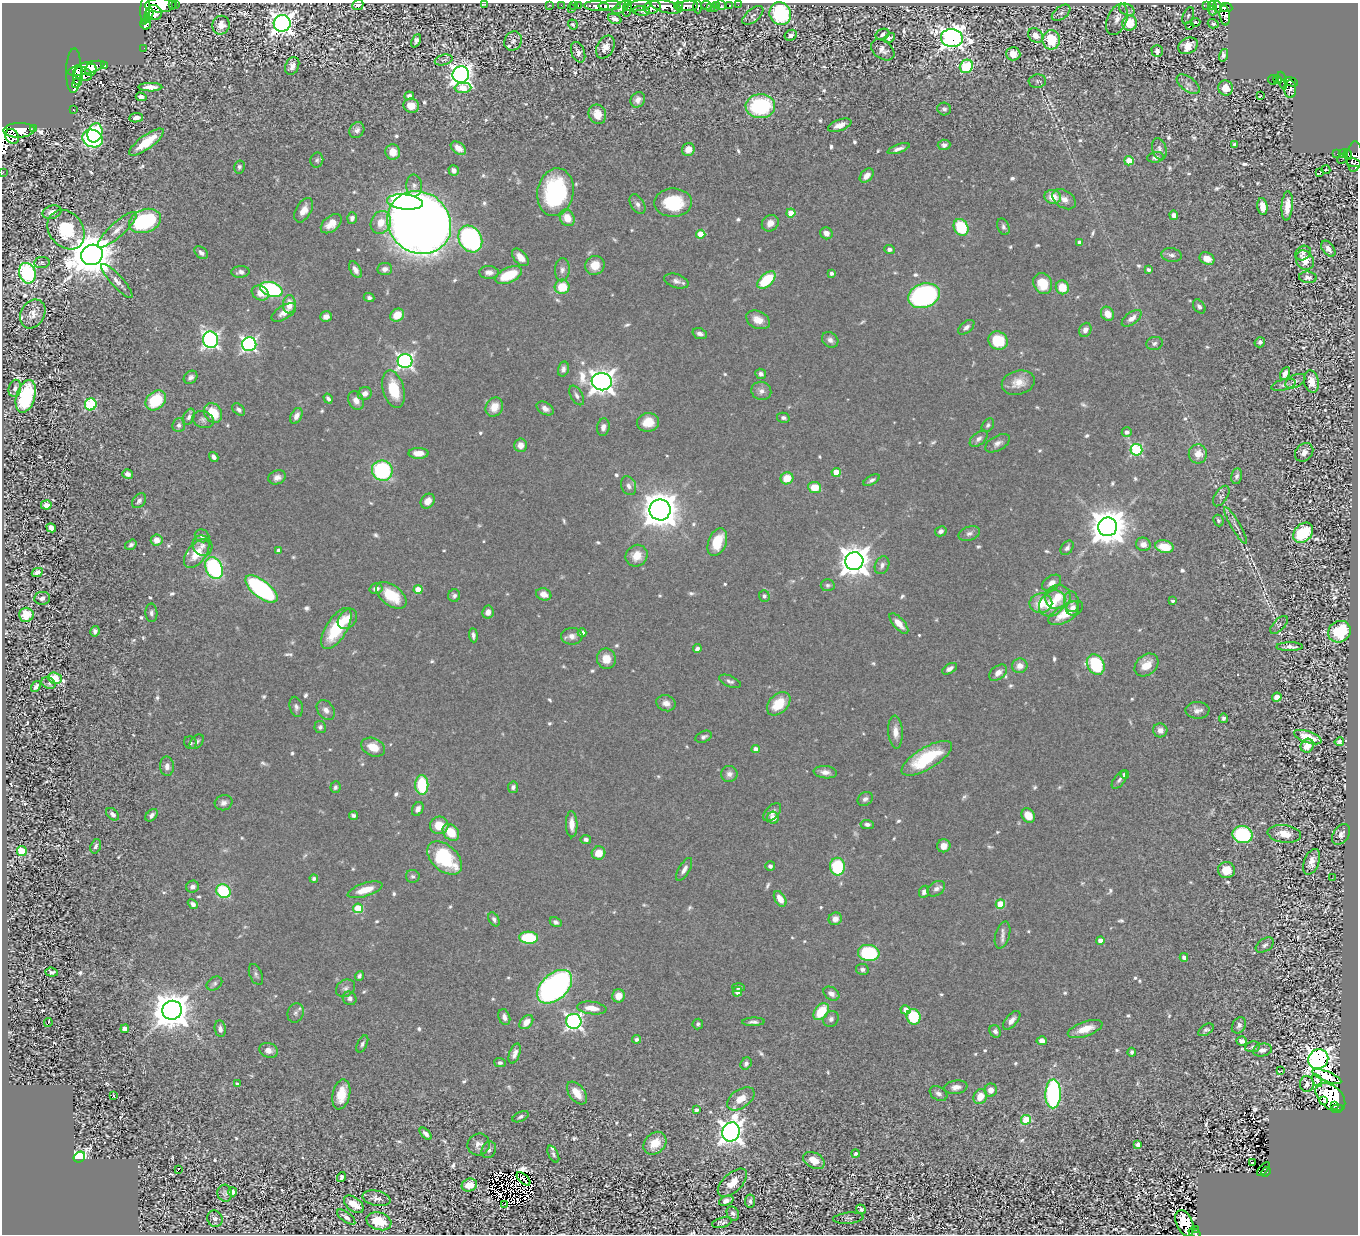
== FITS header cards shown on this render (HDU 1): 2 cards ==
NAXIS1  =                 1356
NAXIS2  =                 1232

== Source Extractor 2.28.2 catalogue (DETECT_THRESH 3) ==
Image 1356 x 1232 px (HDU 1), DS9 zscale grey, 1 PNG px = 1 image px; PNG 1360 x 1236 px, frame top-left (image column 1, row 1232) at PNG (2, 3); each listed source drawn as its Kron ellipse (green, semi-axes under 4 px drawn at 4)
Background 0.626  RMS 0.023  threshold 0.0676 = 3 sigma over >= 5 px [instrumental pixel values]
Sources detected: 945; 17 with non-positive FLUX_AUTO (blend fragments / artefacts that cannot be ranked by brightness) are neither listed nor drawn; of the other 928, the 500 brightest by FLUX_AUTO listed and drawn (428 fainter detections omitted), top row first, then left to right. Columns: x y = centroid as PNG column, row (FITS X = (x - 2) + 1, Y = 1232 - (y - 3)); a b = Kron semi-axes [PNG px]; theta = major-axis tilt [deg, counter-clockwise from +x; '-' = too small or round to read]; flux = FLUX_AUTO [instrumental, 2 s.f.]
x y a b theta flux
172 3 2 2 - 13
176 3 2 2 - 40
485 4 3 2 - 39
160 5 15 7 1 1800
358 5 6 5 - 16
549 5 2 2 - 11
561 5 3 2 - 8.7
578 5 3 2 - 24
707 5 5 3 - 120
717 5 3 2 - 44
721 5 5 5 - 12
729 5 3 2 - 4.3
738 5 2 2 - 6.1
1206 5 3 2 - 14
1212 5 4 3 - 120
574 6 4 3 - 43
596 6 12 5 -3 1400
610 6 11 4 4 1000
638 6 14 5 10 290
679 6 5 3 - 470
687 6 11 5 6 910
652 7 8 6 12 700
666 7 16 6 -13 1500
698 7 6 3 -88 130
711 7 3 3 - 9.7
1218 7 6 3 -68 90
1226 7 6 4 -6 450
621 8 9 5 31 390
714 8 4 3 - 20
145 9 16 4 87 1500
571 9 3 2 - 40
627 9 8 3 83 260
1127 10 8 5 -25 5.1
641 11 8 4 -7 220
1213 11 5 2 - 6.7
154 12 8 7 - 460
1061 13 11 6 38 5.4
149 14 7 3 72 460
780 14 11 10 - 180
753 15 12 6 39 4.6
1225 15 10 5 -83 170
1188 16 9 5 65 3.8
615 19 7 5 -20 7.4
1117 19 16 9 68 15
148 20 4 3 - 83
1195 22 5 3 - 10
282 23 8 8 - 1300
1130 23 8 7 - 38
146 24 5 5 - 330
573 24 5 4 - 4.5
1213 24 5 4 - 3.7
221 25 9 8 - 14
1190 26 3 3 - 20
882 34 7 5 25 5.9
791 35 6 5 - 7.5
1035 35 8 6 -44 12
889 38 6 4 34 3.8
952 38 11 9 -7 1400
1051 40 9 8 - 54
416 41 7 4 66 5.9
513 41 10 8 61 6.9
1188 46 10 7 29 20
605 47 12 8 62 17
144 48 2 2 - 11
883 50 13 9 -36 8.9
1157 51 6 5 - 7.7
578 52 11 6 -68 7.8
1013 54 7 6 - 16
1223 55 6 4 74 4.7
444 60 9 5 14 5
105 65 4 3 - 140
292 66 9 6 65 8.8
966 66 7 6 - 71
86 68 19 5 15 2300
91 70 6 5 - 1100
74 71 22 7 89 2500
83 74 9 6 -19 900
461 75 8 8 - 1100
78 76 9 4 79 740
1277 79 4 4 - 74
1272 80 5 2 - 23
1037 81 9 6 4 3.8
1282 81 9 4 -74 120
1291 82 8 4 -16 220
77 83 5 4 - 190
1188 84 13 7 -37 7.5
150 87 12 4 -1 12
463 88 8 5 5 28
1226 88 7 7 - 20
1290 89 9 6 -89 160
409 96 4 4 - 6.9
1261 96 4 3 - 8.9
141 97 5 4 - 5.7
638 100 8 7 - 8.5
411 106 8 7 - 16
760 106 15 12 1 160
944 109 7 6 - 4.5
73 110 2 2 - 6.4
597 114 10 8 -68 24
136 118 7 4 8 7.6
840 125 12 5 20 13
34 128 3 3 - 47
19 130 15 7 2 2200
357 130 8 7 - 6.2
95 133 10 7 74 87
12 136 8 6 -57 730
93 139 10 8 -24 240
146 142 21 7 36 44
1235 144 4 3 - 3.6
944 145 6 5 - 6.7
458 148 9 5 -37 14
688 149 6 6 - 17
898 149 11 4 19 7
1159 149 11 7 -76 6.7
393 152 7 7 - 18
1337 153 3 2 - 8.5
1342 153 4 3 - 91
1348 154 5 3 - 140
1354 156 15 7 86 220
1156 157 8 5 7 6
1342 159 5 2 - 3.7
317 160 7 6 - 3.7
1129 161 5 4 - 45
1353 162 7 4 -16 42
239 167 6 5 - 4.1
454 170 5 5 - 6.3
1326 170 4 3 - 7.5
1320 172 3 3 - 11
2 173 2 2 - 7.6
867 176 8 5 47 11
414 186 11 8 89 6.8
555 192 24 18 80 190
1053 197 8 7 - 24
1064 199 13 8 -33 11
405 202 18 7 -6 200
673 203 19 14 1 73
637 204 10 6 -58 6.2
1262 206 8 5 -81 16
1287 206 15 5 86 20
304 210 13 7 60 15
52 212 10 6 16 9.9
791 213 4 4 - 28
1174 215 5 4 - 7.7
352 218 6 5 - 5.6
567 218 8 7 - 21
145 221 16 11 20 190
381 222 12 10 65 24
419 223 33 30 -41 3200
770 223 9 7 42 13
331 224 12 7 40 18
961 227 9 7 -62 72
1003 227 9 5 -69 4.8
66 230 21 17 -52 94
117 230 25 7 42 18
826 233 6 5 - 8.7
701 234 4 4 - 36
470 239 14 11 -60 270
1080 243 4 4 - 10
889 249 5 4 - 4.7
1328 249 9 5 -52 8.6
201 253 8 5 -40 6.6
1303 253 8 6 37 5.9
92 255 11 10 - 7100
1172 255 10 7 -10 6.5
520 257 10 6 -48 14
1207 259 8 6 -26 15
1305 260 10 8 -60 22
42 263 8 5 6 3.6
595 265 10 9 - 23
385 269 7 6 - 6
355 270 9 5 -59 7.8
562 270 11 7 87 7.3
1148 270 4 4 - 4.6
240 272 9 5 3 6.3
489 272 10 6 -2 8.2
27 273 10 8 -71 200
832 273 4 4 - 4.8
509 275 14 7 24 55
1308 277 9 5 -6 5.5
766 280 11 6 43 71
117 281 22 6 -47 11
676 281 12 7 -16 7.7
1043 283 11 9 -60 37
562 287 7 7 - 37
1062 287 7 6 - 30
271 289 12 7 -17 160
260 293 9 7 -29 15
924 296 16 12 19 360
369 298 5 4 - 4.1
289 304 9 6 89 21
1199 306 8 5 -56 4.6
284 312 14 6 31 11
33 314 15 11 59 13
1107 314 7 6 - 18
397 315 7 6 - 27
326 317 6 5 - 7.7
1132 318 11 6 36 9.9
758 320 12 8 -24 18
966 327 9 5 40 6.2
1085 330 7 6 - 7.5
700 334 7 5 -20 6.2
211 340 8 7 - 500
830 340 9 7 -36 7
998 341 10 9 - 59
1260 342 5 5 - 5.2
1154 343 8 6 11 4.9
249 344 7 7 - 440
405 361 7 7 - 470
563 369 7 5 75 5.4
1285 373 7 4 62 9.4
761 374 5 5 - 5.1
191 377 7 6 - 5.4
1295 381 11 6 27 6.5
1311 381 11 7 -80 18
602 382 10 8 -7 1500
1018 383 17 12 14 22
1283 385 12 5 15 5
15 388 9 6 77 6.6
394 389 19 10 -74 52
761 391 10 9 - 9
365 394 7 6 - 9
577 395 11 5 -60 5.8
26 396 17 9 73 170
328 399 5 4 - 3.9
156 400 11 8 42 72
356 401 9 7 -62 11
91 404 6 5 - 160
494 407 10 8 60 20
545 408 9 6 -30 8.1
239 409 7 5 -42 4.4
213 413 11 8 -56 40
296 416 8 5 62 8.9
189 417 8 5 64 5.1
783 418 6 5 - 4.3
203 420 11 8 -17 6.2
648 422 11 9 10 27
179 425 7 6 - 5.6
988 425 7 5 52 4
603 427 9 6 80 7.1
1127 432 5 4 - 6.6
979 439 10 6 39 6.4
998 443 13 7 28 8.2
520 445 7 6 - 12
1136 450 6 6 - 170
1304 452 10 8 46 10
418 453 10 5 0 18
1198 454 9 9 - 19
214 457 5 3 - 5.7
382 471 10 10 - 170
836 472 4 4 - 31
128 474 5 4 - 7.8
1237 476 8 5 80 5.1
277 477 9 7 19 8.7
787 478 6 6 - 30
872 480 9 4 28 4.8
629 486 10 7 -67 7.3
815 487 6 5 - 31
1221 496 11 6 56 5.5
139 501 8 6 50 5.3
428 501 8 6 52 14
46 505 5 4 - 8.4
660 510 10 10 - 3000
1218 520 6 5 - 3.6
1236 526 21 4 -60 8.4
1108 527 9 9 - 4000
51 528 5 4 - 13
941 531 6 5 - 6.2
969 533 11 7 16 6.3
1303 533 11 8 46 92
202 536 7 6 - 4.7
157 540 6 5 - 14
717 542 15 9 68 45
1143 544 7 6 - 11
131 545 6 4 34 4.1
202 546 11 9 -51 9.7
1164 547 9 6 -12 36
1067 548 8 5 52 5.3
279 551 4 4 - 8
197 553 17 9 52 37
637 556 11 10 - 23
854 561 9 9 - 2400
882 565 9 6 64 6.3
214 568 11 8 -65 190
37 572 6 4 28 8.6
1051 583 11 6 33 9
828 585 7 6 - 3.7
261 589 19 8 -38 280
376 589 6 5 - 7.3
418 590 4 4 - 34
544 594 8 6 -20 12
391 595 17 10 -37 52
454 596 6 6 - 4.3
764 596 6 5 - 3.8
1058 597 13 12 - 28
42 598 8 6 6 8.5
1173 601 3 3 - 4.7
1071 602 10 7 -83 6.6
1041 603 11 10 - 33
1052 603 14 11 44 35
1073 608 7 6 - 9.2
488 612 6 5 - 9.5
151 613 9 6 -88 4.5
1066 613 19 8 30 37
26 615 7 7 - 29
347 619 11 8 50 18
899 623 13 5 -48 15
1279 625 11 5 44 4.3
336 629 23 10 58 73
95 631 5 4 - 5.2
1339 632 12 10 35 86
582 633 4 4 - 11
473 635 7 4 -85 4.8
572 636 10 8 1 9.4
1290 647 13 4 1 6.3
697 649 4 4 - 5.9
606 659 10 9 - 19
1096 665 11 8 -59 120
1146 665 13 10 40 24
1020 666 8 7 - 13
950 669 8 4 30 6.8
998 673 10 6 38 10
55 678 7 5 -22 100
730 681 11 5 -22 5
48 683 7 5 -25 6.1
36 687 6 4 55 5.7
1277 697 5 4 - 28
666 703 10 8 -20 11
779 704 14 9 44 42
296 707 10 6 -77 5.4
326 710 11 8 -52 8.8
1197 710 12 8 -2 8.8
1223 718 4 4 - 4.2
320 727 6 6 - 4.5
1160 730 7 7 - 10
895 732 16 7 -87 15
704 737 8 5 24 4.8
1308 737 14 5 -20 28
197 742 8 5 48 4.8
1339 742 5 4 - 9
190 743 6 6 - 3.9
1307 746 7 6 - 19
373 747 12 9 -24 24
756 749 4 4 - 7.8
927 758 29 11 31 97
167 766 10 7 -87 8.3
825 772 11 6 -6 9.5
729 774 8 8 - 7.6
1125 775 4 4 - 6.7
1119 780 10 5 54 5.1
422 785 10 6 -88 76
335 787 6 5 - 3.7
513 787 6 5 - 4.9
865 799 8 6 34 5.5
224 803 9 7 15 7.2
418 809 7 5 61 6.5
772 812 11 6 47 7.1
113 814 7 5 -43 6.4
152 815 7 5 48 5.3
354 816 4 4 - 4.4
1028 816 7 6 - 22
773 818 6 6 - 14
572 824 13 5 -89 15
867 824 7 4 -7 4.8
439 825 9 9 - 27
451 832 9 7 -47 34
1284 834 17 8 -7 21
1341 834 11 7 55 8.3
1243 835 10 8 -12 150
586 839 5 4 - 4.5
96 846 7 5 72 5
944 846 6 6 - 11
22 851 5 5 - 84
599 853 7 6 - 22
445 858 20 13 -42 110
1312 862 13 7 69 14
770 866 5 5 - 3.8
837 867 9 7 -88 84
684 869 13 5 60 8.2
1226 870 8 8 - 26
413 876 7 6 - 3.7
314 878 4 4 - 3.8
1332 878 2 2 - 3.6
193 887 6 6 - 7.4
936 889 9 7 33 6.7
365 890 18 6 17 28
223 891 7 6 - 100
924 892 6 5 - 6.9
780 899 8 5 -59 19
193 904 5 4 - 6
1000 904 4 4 - 59
358 908 5 4 - 67
494 919 7 5 -59 4.5
835 919 7 6 - 11
556 922 6 4 -29 4.9
1002 935 14 7 74 8.7
529 938 9 6 -4 81
1100 940 4 4 - 11
1265 945 10 6 33 5
869 953 11 8 -6 120
1184 957 4 4 - 6.4
862 969 6 5 - 4.4
51 972 6 4 -6 3.9
256 974 11 6 -67 4.7
359 976 5 4 - 4
214 983 8 6 34 4.2
555 987 20 13 42 490
739 987 6 4 -3 3.9
345 988 10 8 32 6.3
737 992 5 4 - 12
831 994 8 6 -33 7.3
618 996 6 6 - 18
350 998 7 6 - 4.7
592 1008 15 6 -7 20
172 1010 10 9 - 4300
905 1010 5 4 - 12
821 1012 9 6 53 49
296 1013 10 8 73 6
504 1017 8 5 -72 7.2
914 1017 8 7 - 67
831 1019 8 7 - 5.5
1012 1020 11 6 49 9.2
574 1021 7 7 - 540
526 1022 8 5 47 15
753 1022 11 4 2 5.2
48 1023 4 2 - 23
698 1024 5 5 - 3.6
1239 1025 9 6 57 7
125 1029 4 4 - 17
220 1029 8 5 -81 7.2
1085 1029 18 7 19 26
1206 1030 8 5 33 3.8
995 1031 6 5 - 5.4
636 1039 4 4 - 3.9
1042 1041 5 4 - 9.4
1241 1041 5 4 - 7.9
362 1044 9 5 64 4.5
1253 1047 7 5 10 4.1
268 1050 9 7 -19 10
1262 1050 10 6 11 8.5
1132 1052 4 3 - 3.8
515 1053 10 5 71 8.9
1318 1059 10 9 - 1200
500 1063 6 4 -2 4.2
746 1063 6 5 - 5
1281 1071 4 2 - 9.5
1327 1076 15 5 -22 16
1317 1081 7 4 -62 3.7
237 1084 4 3 - 6.2
1307 1084 8 7 - 6
956 1087 11 6 7 11
991 1090 6 6 - 12
577 1093 13 8 -52 21
938 1093 9 6 -30 6.7
341 1094 15 8 77 33
1053 1094 14 7 89 270
113 1095 4 3 - 6.3
980 1097 8 6 64 22
1330 1097 17 11 -41 160
741 1099 15 9 35 21
1324 1100 3 3 - 4.5
1335 1106 4 3 - 32
1337 1109 6 4 7 95
696 1110 4 3 - 5.4
520 1117 8 4 26 3.9
1026 1120 5 4 - 86
731 1132 10 8 70 1500
426 1134 7 4 -45 6.5
655 1143 13 10 46 28
479 1144 11 10 - 11
1138 1144 4 4 - 9.5
489 1150 8 7 - 5.5
855 1153 4 4 - 4.1
553 1154 9 5 -63 3.7
79 1157 6 5 - 470
814 1160 11 7 -27 26
1252 1163 3 2 - 5.1
1263 1169 8 3 48 27
178 1170 3 2 - 21
1266 1172 5 4 - 91
341 1177 5 4 - 5.6
524 1179 8 3 -42 4.1
732 1183 18 9 43 24
469 1185 8 6 19 19
233 1192 4 4 - 7
225 1193 8 7 - 4.3
376 1198 14 7 -11 8.2
726 1201 7 4 20 8.1
750 1201 6 5 - 4.8
354 1204 11 6 -36 25
505 1204 2 2 - 5.2
861 1209 5 4 - 4.3
733 1213 7 6 - 5.5
346 1217 11 4 -37 7.8
848 1218 15 5 5 4.3
215 1219 8 7 - 7
379 1221 13 8 -17 35
722 1223 10 5 15 4.7
1184 1223 14 8 -67 62
1195 1229 3 2 - 16
1195 1233 6 3 -21 44
At the frame edge (FLAGS 8, measured only in part): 10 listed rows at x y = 172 3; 176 3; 485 4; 160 5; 358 5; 145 9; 1354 156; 2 173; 1184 1223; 1195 1233
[428 fainter detections neither listed nor drawn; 17 non-positive-flux detections neither listed nor drawn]